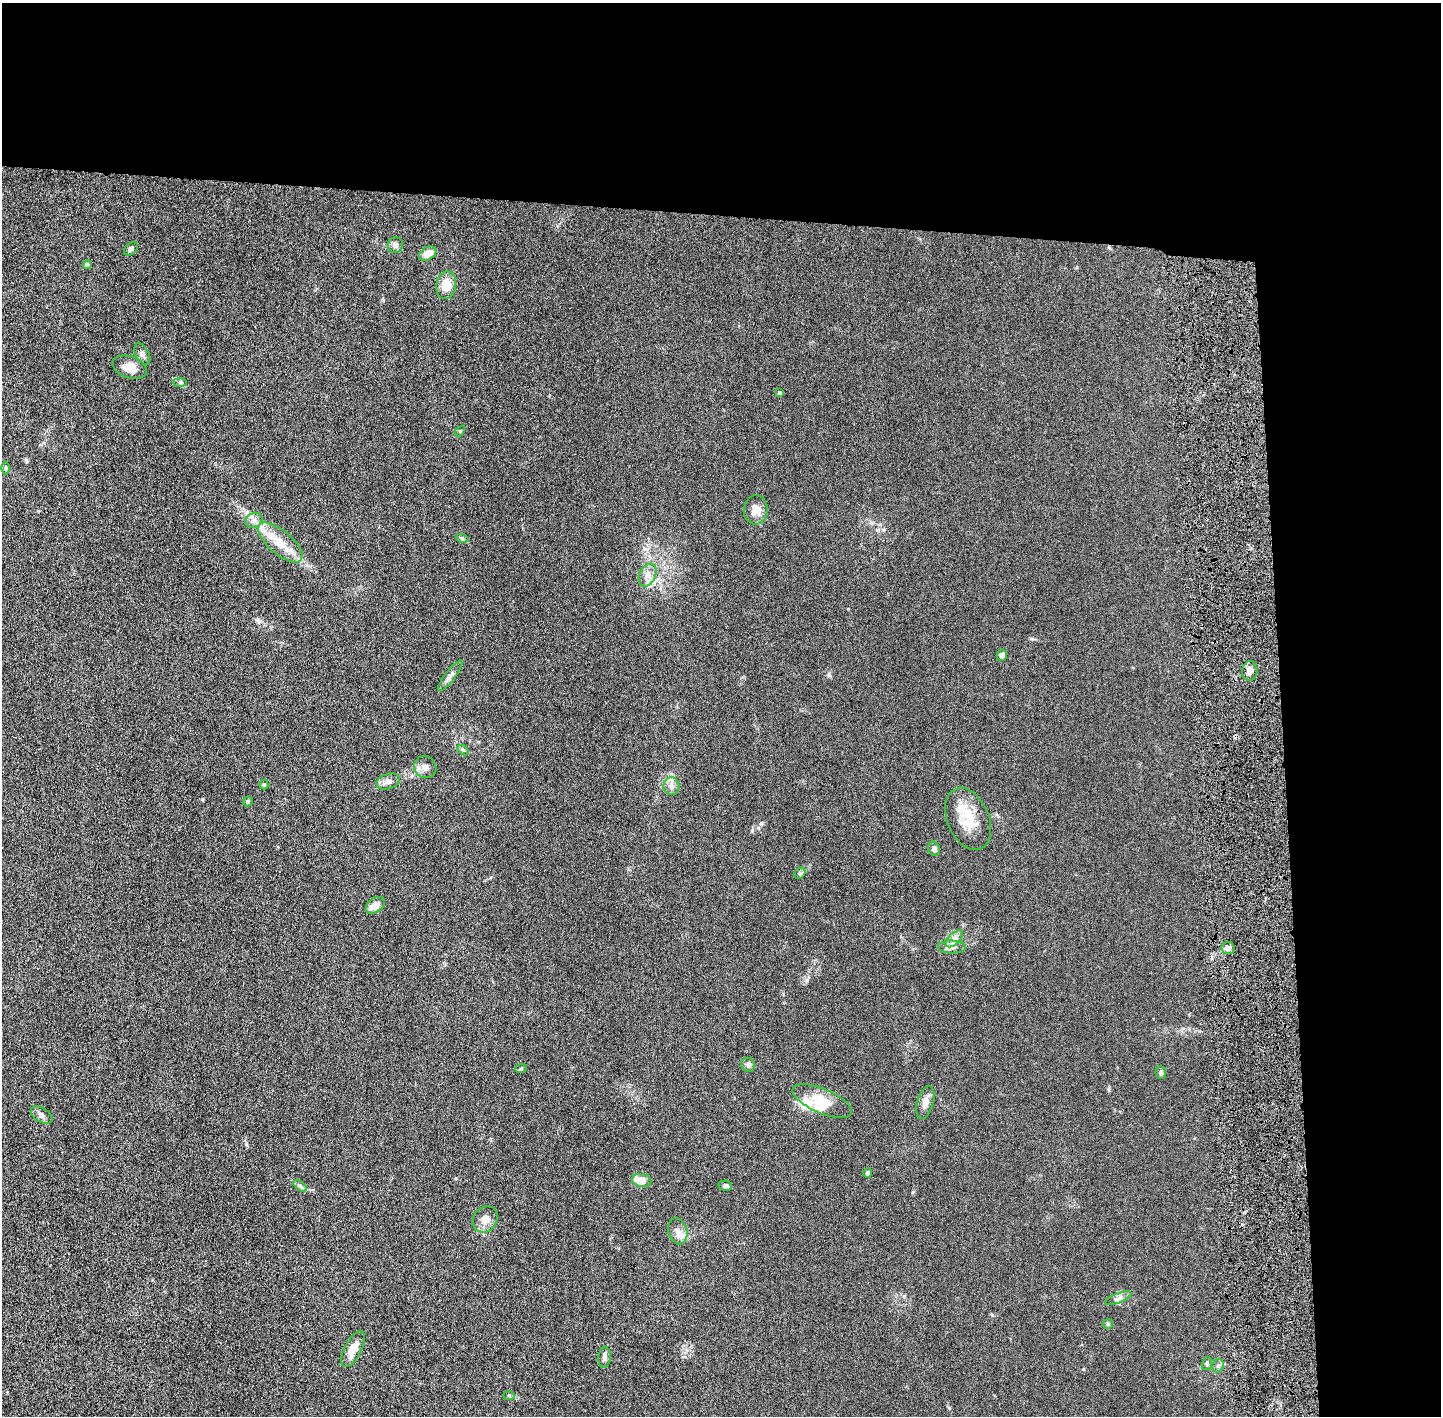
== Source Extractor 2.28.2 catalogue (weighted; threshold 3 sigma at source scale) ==
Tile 3 of 3 x 3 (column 3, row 1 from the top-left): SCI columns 2908-4346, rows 2836-4249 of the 4376 x 4256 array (HDU 1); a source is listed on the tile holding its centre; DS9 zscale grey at full resolution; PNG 1443 x 1418 px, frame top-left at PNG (2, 3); each listed source drawn as its Kron ellipse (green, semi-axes under 4 px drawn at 4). Shown black and unused: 24% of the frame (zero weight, under 4 of 8 exposures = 1% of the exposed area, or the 3 px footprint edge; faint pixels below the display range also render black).
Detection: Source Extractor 2.28.2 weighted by HDU 2 'WHT'; one run over the whole footprint, this tile lists its part. Background 0.0134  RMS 0.0044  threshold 0.0178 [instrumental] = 3 sigma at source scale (4.09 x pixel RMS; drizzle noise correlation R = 1.36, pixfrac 0.8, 0.05/0.05 arcsec/px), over >= 5 px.
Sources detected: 53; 1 inside a brighter object's white glare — neither listed nor drawn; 1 inside a brighter listed object's ellipse — not listed separately; the other 51 listed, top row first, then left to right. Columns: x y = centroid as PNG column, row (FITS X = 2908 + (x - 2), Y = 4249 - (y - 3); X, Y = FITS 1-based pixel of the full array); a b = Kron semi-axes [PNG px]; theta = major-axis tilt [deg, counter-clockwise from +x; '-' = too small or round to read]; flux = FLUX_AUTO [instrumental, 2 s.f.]
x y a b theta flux
395 245 8 7 - 1.6
131 249 8 5 43 1
428 254 9 6 31 4
87 265 4 4 - 1.4
446 285 14 10 81 6.6
142 354 12 6 -62 1.4
129 367 18 11 -18 4.3
180 382 7 4 -1 0.65
780 393 4 4 - 1.3
460 431 6 4 45 0.44
6 468 6 4 -89 0.56
756 510 14 12 85 4.3
254 520 9 7 27 1.6
462 538 6 4 -19 0.59
280 542 27 11 -41 8
648 575 12 8 65 2.5
1002 655 6 5 - 1.4
1250 671 10 7 84 2.1
450 676 19 5 53 1.7
463 750 6 4 -43 0.52
425 767 11 10 - 2.1
388 782 12 7 16 1.9
264 784 5 4 - 0.46
671 786 9 8 - 1.7
248 801 5 4 - 0.56
968 819 32 21 -67 11
934 849 7 5 -68 1.3
800 873 6 5 - 0.6
375 905 10 7 35 3.7
954 939 11 5 43 1.5
952 947 14 6 -3 1.8
1228 948 6 6 - 1.8
748 1065 7 7 - 1.3
521 1069 6 4 20 0.45
1161 1073 6 5 - 0.85
822 1101 32 12 -23 8
925 1103 17 8 74 2.7
42 1115 12 7 -34 1.5
868 1173 5 4 - 0.79
642 1180 9 6 -12 5.4
300 1186 8 4 -37 0.9
725 1186 7 5 -12 0.93
485 1219 14 11 54 3.3
678 1231 13 9 -74 2.9
1118 1298 14 5 21 1.5
1108 1324 5 5 - 0.48
353 1349 20 8 63 5.2
604 1357 10 6 85 1.4
1207 1364 6 5 - 0.6
1218 1366 7 5 67 1
509 1395 6 4 -2 0.5
Unlisted compact peaks at least as high as the median listed source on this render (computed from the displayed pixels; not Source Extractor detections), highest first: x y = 829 675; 1032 639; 761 824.